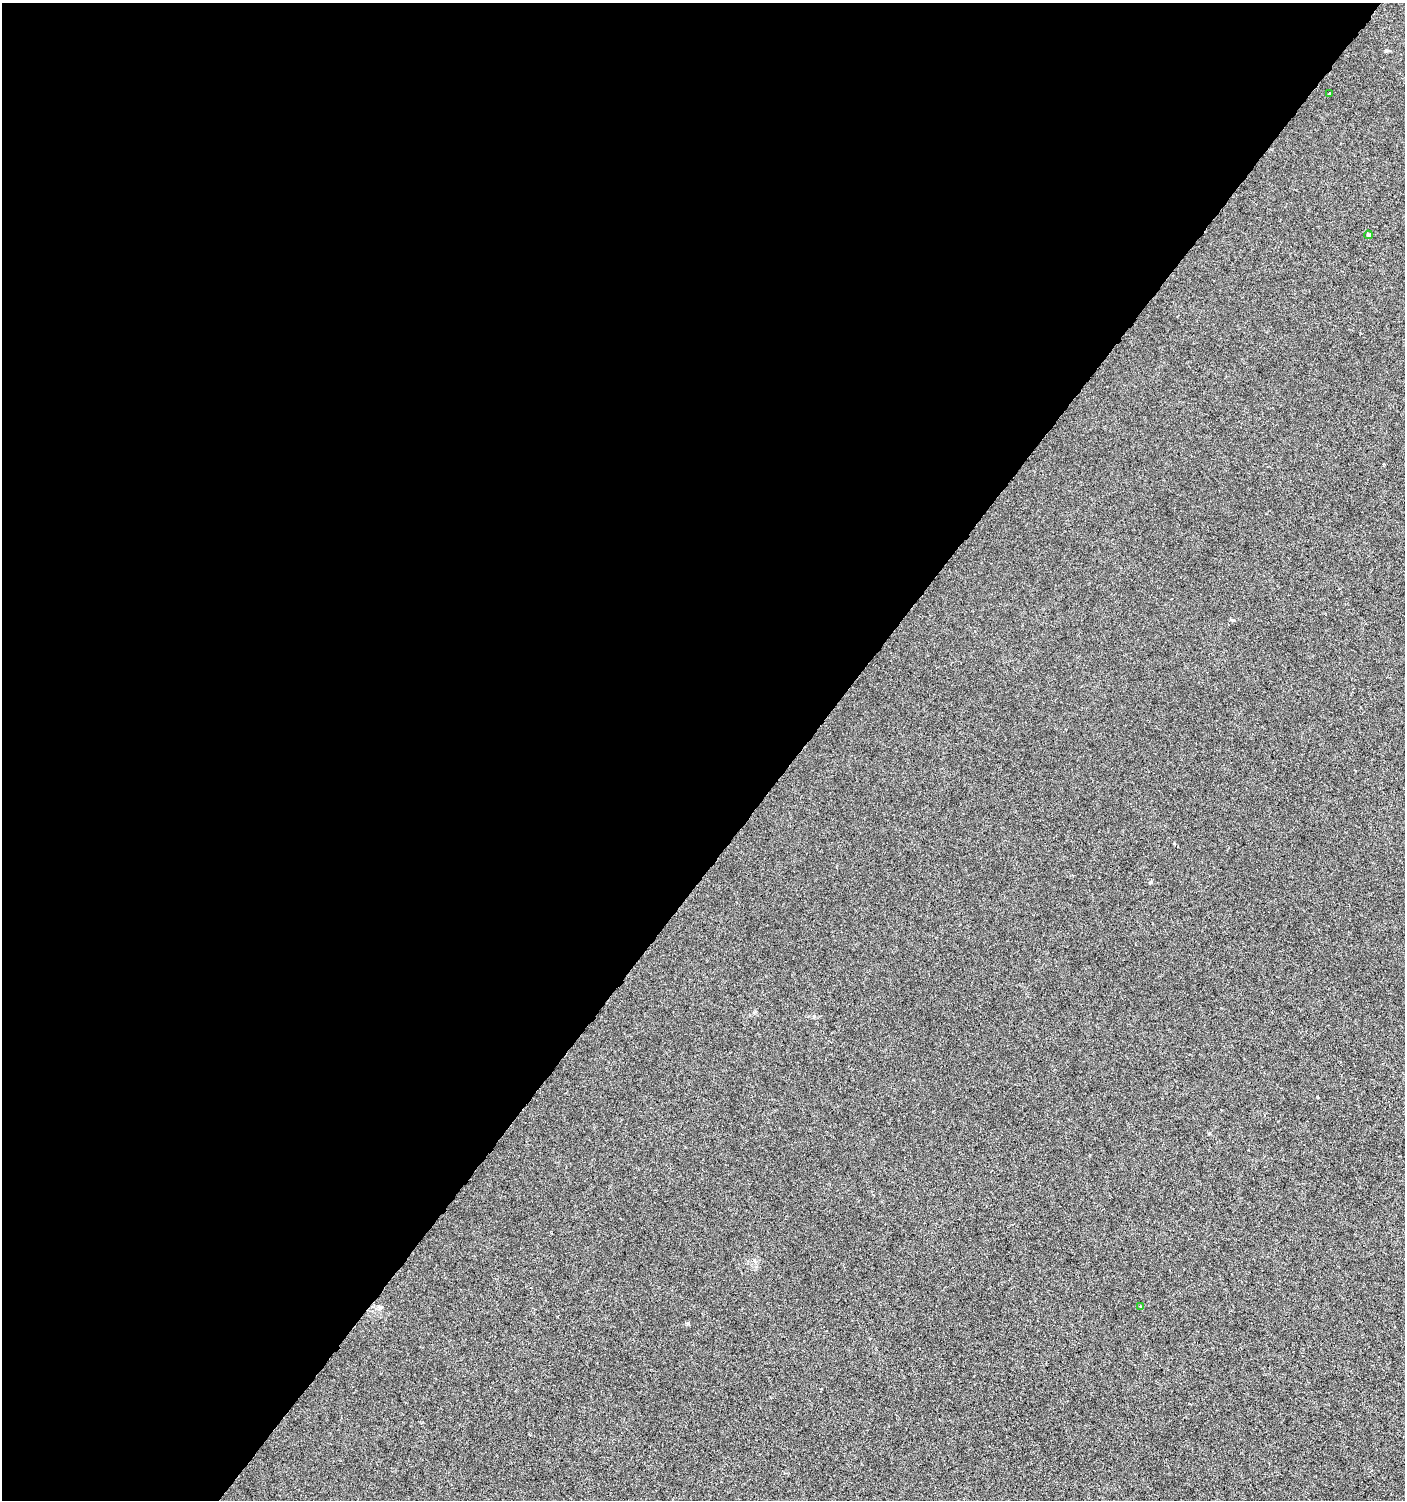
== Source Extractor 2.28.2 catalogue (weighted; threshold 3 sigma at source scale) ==
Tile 5 of 4 x 4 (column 1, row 2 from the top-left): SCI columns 175-1577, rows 3004-4501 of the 6026 x 6000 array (HDU 1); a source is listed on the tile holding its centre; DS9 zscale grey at full resolution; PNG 1407 x 1502 px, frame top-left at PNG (2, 3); each listed source drawn as its Kron ellipse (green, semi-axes under 4 px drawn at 4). Shown black and unused: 57% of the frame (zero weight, under 3 of 6 exposures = <1% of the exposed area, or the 3 px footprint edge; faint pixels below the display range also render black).
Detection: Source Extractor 2.28.2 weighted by HDU 2 'WHT'; one run over the whole footprint, this tile lists its part. Background -1.05e-05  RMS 0.0012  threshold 0.00501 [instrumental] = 3 sigma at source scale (4.09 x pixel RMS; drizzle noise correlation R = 1.36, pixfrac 0.8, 0.0396/0.0396 arcsec/px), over >= 5 px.
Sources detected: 3; all 3 listed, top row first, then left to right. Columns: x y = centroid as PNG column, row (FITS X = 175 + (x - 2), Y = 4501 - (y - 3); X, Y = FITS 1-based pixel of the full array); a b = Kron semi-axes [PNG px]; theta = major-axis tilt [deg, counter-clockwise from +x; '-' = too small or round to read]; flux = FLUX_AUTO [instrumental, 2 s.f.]
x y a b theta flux
1330 93 2 2 - 0.094
1368 235 4 4 - 0.22
1140 1306 3 3 - 0.098